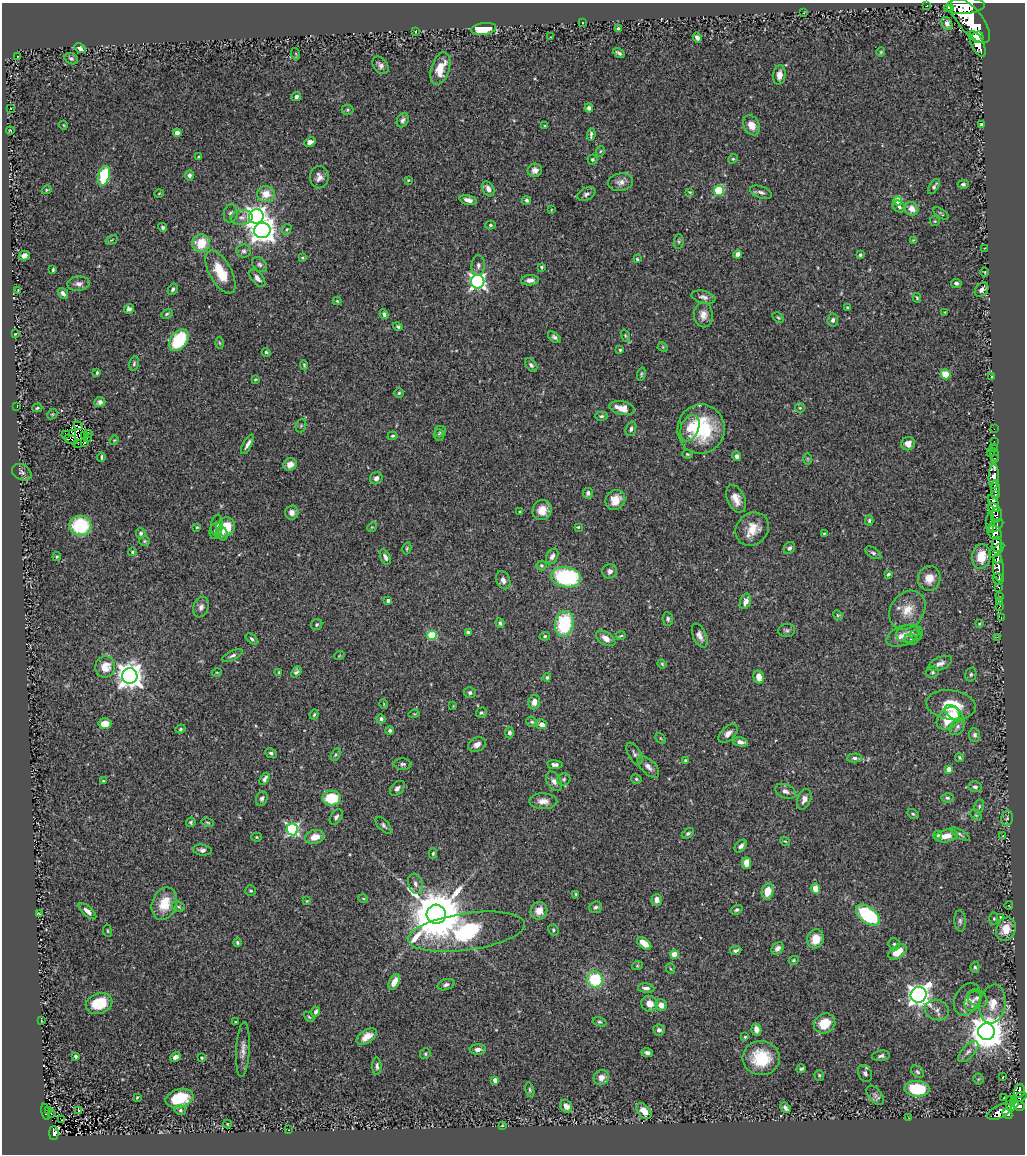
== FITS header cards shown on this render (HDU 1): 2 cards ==
NAXIS1  =                 1023
NAXIS2  =                 1152

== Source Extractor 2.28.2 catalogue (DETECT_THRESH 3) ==
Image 1023 x 1152 px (HDU 1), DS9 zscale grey, 1 PNG px = 1 image px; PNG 1027 x 1156 px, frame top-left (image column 1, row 1152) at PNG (2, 3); each listed source drawn as its Kron ellipse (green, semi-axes under 4 px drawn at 4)
Background 0.677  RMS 0.027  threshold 0.0815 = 3 sigma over >= 5 px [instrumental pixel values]
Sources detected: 430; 3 with non-positive FLUX_AUTO (blend fragments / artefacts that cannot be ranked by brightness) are neither listed nor drawn; the other 427 listed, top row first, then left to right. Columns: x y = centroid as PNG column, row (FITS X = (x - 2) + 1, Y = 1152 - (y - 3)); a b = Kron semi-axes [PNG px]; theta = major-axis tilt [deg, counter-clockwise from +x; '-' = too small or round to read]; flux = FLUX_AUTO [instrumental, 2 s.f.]
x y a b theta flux
927 5 3 2 - 14
964 6 20 8 4 5000
950 8 2 2 - 9800
804 13 3 2 - 1
970 21 27 12 -50 9700
582 22 2 2 - 1.8
947 24 7 5 -60 6.8
484 29 12 6 8 41
618 29 3 3 - 3.2
415 32 3 2 - 1.3
551 37 2 2 - 1.4
978 37 6 5 - 2100
697 38 5 4 - 5.4
978 44 14 6 -64 3200
80 48 6 4 -30 7.9
881 52 5 4 - 2
619 53 6 3 -32 3.9
296 54 6 3 -72 1.8
18 56 2 2 - 1.2
71 59 7 5 -30 4.2
380 65 10 7 -52 7.2
440 68 17 9 71 37
779 75 10 6 82 12
296 97 5 4 - 5.3
11 108 3 2 - 2.1
589 108 4 4 - 4.6
347 110 6 5 - 2.8
403 120 8 5 66 5.7
982 124 4 3 - 3.3
63 125 4 3 - 1.3
751 125 10 8 -62 18
545 126 3 3 - 1.7
10 131 4 2 - 1.8
177 133 4 4 - 18
591 134 6 3 83 4.7
310 142 6 4 24 8.2
600 151 5 4 - 2.2
199 157 4 3 - 3
592 159 5 5 - 2.7
733 159 5 4 - 2.5
535 170 7 6 - 9.8
190 175 5 4 - 5.4
104 176 10 5 75 110
319 177 11 9 90 10
408 180 4 4 - 2.2
621 182 12 8 9 11
963 184 5 4 - 3.5
934 186 8 4 58 4.7
488 189 8 5 -62 9.9
47 190 5 3 - 1.8
719 191 5 5 - 110
690 192 4 4 - 1.7
761 192 11 6 -20 7
159 193 4 3 - 1.5
266 194 8 8 - 27
586 194 9 6 26 5.5
468 200 9 4 -14 9.4
527 200 5 4 - 3.9
898 201 4 4 - 44
899 207 7 5 -38 5.3
912 209 7 6 - 17
551 210 4 2 - 1.3
941 213 9 2 -35 2.3
231 214 9 7 80 6.2
256 216 7 7 - 910
242 217 11 7 6 10
935 221 5 4 - 2.1
490 225 5 4 - 2.9
163 227 5 4 - 4
287 229 5 4 - 2.3
262 230 8 7 - 1900
112 240 6 3 31 2
913 240 4 4 - 1.5
679 241 7 5 85 2.8
201 243 9 8 - 48
984 249 3 2 - 1.1
244 251 7 6 - 5.1
738 254 4 4 - 15
24 255 5 5 - 9.7
860 255 4 3 - 2.6
302 258 4 3 - 2.2
637 259 4 4 - 2.1
260 265 8 6 -45 5.4
478 265 10 6 87 7.5
541 267 3 3 - 2.2
53 270 4 3 - 2.7
220 272 24 11 -61 54
985 272 4 3 - 1.4
257 278 10 5 -50 8.9
530 280 9 5 4 9.2
478 282 7 6 - 560
956 283 5 4 - 4.3
79 284 11 7 5 9
173 289 6 4 57 4.4
18 290 3 2 - 0.95
982 290 8 5 47 6.5
63 293 6 4 -50 6
703 297 12 6 -14 7.8
917 298 5 3 - 2.2
337 301 4 4 - 2.3
847 307 3 3 - 2.2
129 309 5 5 - 5.9
945 312 4 3 - 1.3
167 314 6 3 25 2.8
384 314 5 4 - 4.2
703 315 12 9 -86 15
778 318 6 4 -46 2.5
833 320 6 5 - 4.9
398 326 5 4 - 3.1
15 334 4 3 - 1.3
625 336 6 4 -70 2.4
554 337 7 4 -37 4.4
179 340 12 8 52 110
220 343 6 4 -87 2.1
663 347 5 4 - 2
620 350 3 3 - 2.3
266 352 5 4 - 3.1
134 363 8 4 81 3.2
304 365 5 4 - 2
531 365 8 5 -51 4.3
97 372 3 2 - 2.3
641 374 6 4 76 2.8
945 374 5 5 - 48
992 376 3 2 - 2.1
255 379 4 3 - 2.2
399 393 5 5 - 2.8
100 402 6 5 - 6.4
17 407 2 2 - 8.1
37 408 5 3 - 2.4
622 408 13 6 -12 22
800 408 5 4 - 2.3
52 414 5 4 - 2.4
601 416 6 4 2 3.2
78 426 5 2 - 0.34
301 426 7 5 69 2.7
690 428 14 9 68 21
631 429 7 5 70 5.1
701 429 25 23 75 130
994 429 2 2 - 8.4
440 432 6 5 - 3.5
88 433 3 2 - 2.9
72 434 3 2 - 1.1
65 435 3 2 - 3.8
84 435 3 2 - 3
439 435 6 5 - 3.3
393 436 5 3 - 2.6
88 438 4 2 - 1.2
71 440 7 3 -24 0.054
114 440 5 4 - 1.8
994 441 2 2 - 12
85 442 3 2 - 2.2
78 444 4 2 - 3.7
247 444 11 4 61 8
908 444 7 6 - 14
994 447 2 2 - 16
990 452 3 3 - 82
687 454 5 4 - 2.4
994 454 6 3 -72 33
737 456 5 4 - 6.8
101 457 4 2 - 3.1
995 458 3 2 - 29
807 459 6 4 -90 2.3
290 464 7 6 - 12
22 472 10 7 -29 5.3
994 477 12 5 89 1900
376 478 6 6 - 7.6
995 489 8 4 89 1100
588 493 5 5 - 5.9
995 495 3 3 - 300
736 499 15 8 -66 20
615 500 10 9 - 22
993 502 8 4 -57 630
993 508 6 4 -14 510
542 510 10 9 - 24
519 512 3 2 - 1.8
292 513 7 6 - 8.8
996 515 7 5 76 700
869 520 5 4 - 3.1
990 522 10 3 88 450
217 525 11 6 84 6.2
80 526 11 10 - 110
996 526 8 5 38 640
197 527 3 3 - 1.7
226 527 10 9 - 39
372 527 5 4 - 1.8
578 527 3 3 - 1.8
752 529 18 15 43 33
216 531 8 6 74 4.4
141 533 5 4 - 4
222 533 7 5 -69 7.3
824 533 4 2 - 1.5
995 533 8 6 -51 1400
144 541 5 4 - 2.6
997 544 8 5 -90 2600
407 548 6 4 75 2.4
789 548 6 5 - 5.4
997 550 9 3 41 1200
133 552 4 4 - 3.1
873 553 9 5 -32 4.6
552 556 8 5 62 8.4
981 556 12 9 83 31
57 557 4 3 - 2
385 557 8 4 -65 5.9
997 559 5 3 - 740
541 565 5 5 - 2.7
998 568 14 5 -86 1500
610 571 7 7 - 7.3
888 574 4 3 - 3.2
566 577 15 10 -7 180
929 578 12 11 - 21
998 579 6 5 - 330
503 580 9 6 -63 8
999 587 3 3 - 190
999 597 4 3 - 53
388 600 4 3 - 4.5
745 601 8 5 72 10
1000 601 3 2 - 7.9
1000 606 4 2 - 23
201 607 10 7 70 8
907 610 21 16 54 34
838 615 5 4 - 2.1
1001 618 3 2 - 13
668 619 7 5 -82 4.3
500 623 5 3 - 3.3
317 624 6 5 - 3
564 624 13 9 80 130
979 624 3 3 - 1.6
787 630 8 6 8 4.6
468 632 4 3 - 3.1
909 634 13 8 8 13
432 635 5 4 - 100
916 635 6 5 - 2.7
545 636 5 4 - 2.8
621 636 5 2 - 2
700 636 13 6 -66 9.9
903 636 17 9 21 20
997 637 3 2 - 6.3
606 638 11 6 -33 14
252 639 7 4 -41 3.8
911 639 7 5 -17 3.9
232 655 11 4 26 5.2
339 656 5 3 - 1.5
940 663 12 6 23 9
662 664 4 3 - 2
105 667 10 10 - 30
217 672 5 3 - 1.7
279 672 3 3 - 1.5
296 672 6 4 49 4.6
932 672 6 5 - 3.5
971 674 7 5 75 3.4
130 676 8 7 - 2000
759 677 6 5 - 18
547 678 4 4 - 3
470 693 6 5 - 4.4
534 702 7 6 - 14
384 704 5 3 - 1.4
951 705 25 14 -7 52
453 706 4 4 - 1.3
481 713 5 5 - 3.4
954 713 11 6 -40 12
414 714 5 3 - 1.8
314 715 5 3 - 2.4
948 718 13 9 43 47
381 719 4 4 - 5.9
532 722 5 5 - 3.7
105 724 6 5 - 23
542 724 5 4 - 10
957 727 9 6 53 6.7
181 729 5 3 - 2.5
390 730 4 4 - 3.5
509 733 6 4 -89 4.8
728 733 11 6 43 9.6
975 735 7 5 -81 5.6
661 738 6 3 -45 2.1
740 742 8 4 -12 8.1
477 744 9 6 27 11
271 753 6 4 -27 4
336 754 7 4 59 3
634 754 12 6 -62 5.5
959 757 5 3 - 2.3
854 758 7 4 3 5
685 761 3 3 - 4.4
403 764 9 5 -3 4.8
555 765 8 4 -6 7
648 767 14 7 -44 9.9
948 769 4 4 - 15
265 779 7 4 60 6.2
564 779 6 6 - 3.5
636 779 5 4 - 2.9
103 781 3 3 - 2.1
554 781 10 7 -59 8
975 787 6 5 - 5.1
397 788 8 6 45 6.6
785 791 11 7 -23 8.6
262 798 7 5 67 5.3
331 798 9 7 2 57
947 798 6 4 -3 3.3
804 799 11 6 68 11
543 801 14 8 -1 14
979 807 7 5 75 3.2
913 814 6 4 -28 3
976 815 7 4 -44 2.4
336 817 8 5 57 5.2
1007 818 7 5 77 4.2
191 822 5 4 - 2.7
208 823 6 4 -18 2.5
384 825 10 5 -47 4.5
292 829 6 5 - 350
688 833 7 4 31 4
960 834 11 4 -31 4.3
938 835 4 3 - 3.1
946 836 12 6 10 18
1003 836 3 2 - 0.95
256 837 5 4 - 2.3
315 837 9 7 14 22
785 841 5 4 - 1.8
741 846 7 5 49 6.5
202 850 9 5 -7 6.5
433 853 5 4 - 2.5
747 863 6 4 90 21
415 884 10 7 -71 7.6
815 889 5 4 - 20
251 891 5 5 - 2.9
768 891 8 6 78 30
576 894 4 3 - 2.4
363 898 5 3 - 1.7
657 900 6 5 - 13
307 901 4 3 - 1.5
164 904 17 12 70 46
1009 906 4 3 - 1.2
178 907 6 5 - 3.1
596 907 6 5 - 4.9
737 910 6 4 20 3.8
87 911 11 5 -41 9.9
539 911 9 8 - 20
39 913 3 2 - 1.3
436 914 9 9 - 14000
868 915 14 8 -36 150
1000 917 4 2 - 1.5
994 919 6 4 86 2.5
960 921 11 6 -86 5.3
1006 929 12 9 65 29
553 930 6 5 - 2.9
107 931 6 3 -81 1.9
467 932 59 18 8 230
816 939 9 8 - 28
237 942 4 4 - 3.2
644 943 8 5 -38 23
894 944 6 5 - 4.1
777 948 7 5 46 8.5
736 950 5 3 - 4.3
897 952 10 6 36 34
674 954 4 4 - 41
794 960 5 4 - 2.9
637 966 5 3 - 1.9
975 967 5 4 - 3.3
671 969 5 3 - 1.8
595 979 8 8 - 90
394 982 8 5 61 21
446 985 9 5 20 5.3
646 988 8 4 -5 7.4
918 995 8 7 - 1400
977 998 11 8 -32 8.9
967 999 17 12 62 17
973 1001 10 7 60 9.5
99 1003 13 10 21 65
650 1004 8 7 - 16
993 1004 19 13 81 30
661 1005 6 5 - 14
937 1010 12 10 -20 12
316 1012 5 3 - 4.5
309 1017 6 3 -44 2.2
41 1021 3 2 - 1.4
235 1022 4 3 - 1.7
600 1022 7 4 -17 2.8
824 1023 11 9 29 39
756 1029 6 5 - 11
659 1030 6 5 - 7
986 1032 8 8 - 4400
367 1037 11 6 34 18
745 1037 3 3 - 1.9
243 1049 27 6 87 15
478 1049 8 5 2 7.9
968 1052 13 6 47 8.8
647 1053 5 4 - 5.8
425 1054 5 5 - 3.4
76 1056 3 3 - 4.5
881 1056 9 5 8 5.1
175 1057 5 4 - 9.1
202 1058 3 3 - 2.7
761 1058 18 17 - 69
377 1066 8 4 89 4.9
801 1069 5 3 - 2.8
917 1072 7 5 -40 3.6
865 1073 9 6 -62 5.7
819 1075 5 4 - 2.5
601 1077 8 7 - 14
1003 1077 3 2 - 1.7
978 1079 5 5 - 2.2
495 1080 4 4 - 14
917 1089 12 8 -4 99
530 1090 7 4 -77 3
1019 1091 7 5 71 260
875 1095 11 6 -51 7.1
137 1097 4 3 - 1.6
179 1098 14 9 15 55
1004 1098 3 2 - 2.6
1018 1098 9 4 20 270
1015 1103 4 3 - 220
1011 1104 8 4 -84 380
566 1106 7 5 -53 11
1019 1106 6 4 -16 460
785 1108 6 4 -49 5.9
78 1110 3 3 - 19
180 1110 6 4 -14 2.6
48 1111 3 2 - 30
644 1111 9 6 -49 21
46 1112 8 3 -77 73
999 1112 13 6 26 740
51 1114 3 3 - 13
1007 1114 5 4 - 470
909 1118 3 2 - 0.96
61 1120 2 2 - 0.95
227 1124 4 3 - 1.1
502 1125 3 2 - 1.4
288 1130 2 2 - 1.4
54 1133 7 4 90 130
At the frame edge (FLAGS 8, measured only in part): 1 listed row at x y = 964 6
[3 non-positive-flux detections neither listed nor drawn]